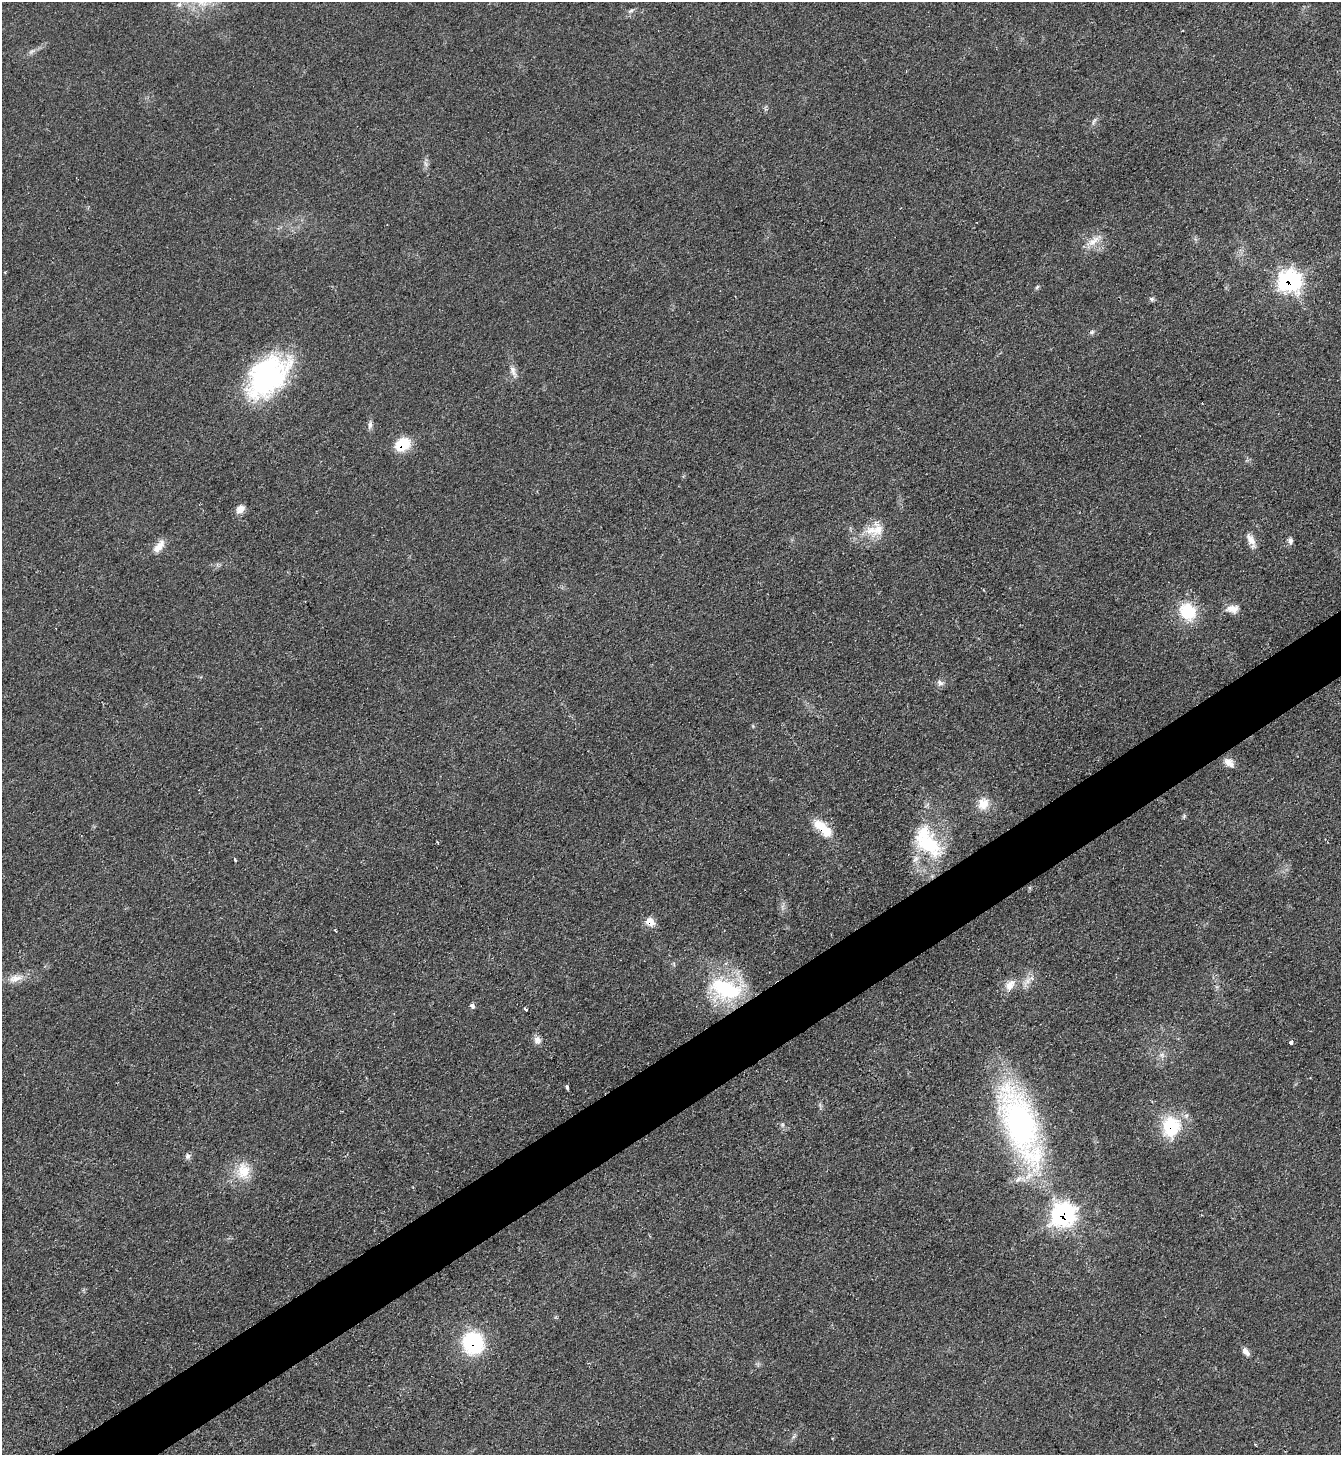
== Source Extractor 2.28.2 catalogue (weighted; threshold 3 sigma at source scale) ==
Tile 7 of 4 x 4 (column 3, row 2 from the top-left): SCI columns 2832-4170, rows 2905-4357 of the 5801 x 5809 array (HDU 1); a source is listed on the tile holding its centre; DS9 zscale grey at full resolution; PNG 1343 x 1457 px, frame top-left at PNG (2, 2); no overlay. Shown black and unused: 4% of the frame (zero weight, under 2 of 3 exposures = <1% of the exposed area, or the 3 px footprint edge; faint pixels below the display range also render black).
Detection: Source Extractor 2.28.2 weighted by HDU 2 'WHT'; one run over the whole footprint, this tile lists its part. Background 0.0505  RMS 0.0069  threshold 0.0312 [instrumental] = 3 sigma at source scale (4.5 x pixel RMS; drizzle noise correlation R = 1.50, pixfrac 1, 0.05/0.05 arcsec/px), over >= 5 px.
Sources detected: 51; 1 cosmic-ray / hot-pixel residue — not listed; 1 inside a brighter listed object's ellipse — not listed separately; the other 49 listed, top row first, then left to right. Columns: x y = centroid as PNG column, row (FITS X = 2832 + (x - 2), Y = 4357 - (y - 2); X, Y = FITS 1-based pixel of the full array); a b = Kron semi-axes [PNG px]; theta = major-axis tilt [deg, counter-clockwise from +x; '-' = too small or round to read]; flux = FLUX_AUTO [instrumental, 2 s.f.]
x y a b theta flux
179 5 9 7 56 3
630 11 9 5 26 1.7
32 51 10 5 44 2.2
1094 121 12 4 63 1.9
426 164 9 4 -71 1.8
1094 241 26 8 34 8.2
1289 280 11 11 - 190
1037 287 7 4 45 1.1
1152 299 6 5 - 1.5
1092 332 8 5 26 1.5
513 371 18 6 -68 4.5
267 377 55 34 47 120
370 425 12 5 81 2.6
403 444 17 13 29 21
240 509 10 8 47 5.6
875 530 29 20 20 18
1251 540 21 8 -65 6
1290 541 9 6 89 2.6
159 546 20 9 52 7.1
983 590 4 3 - 0.6
1232 609 17 10 -3 6.7
1188 612 22 19 -52 28
940 683 9 8 - 2.9
1229 763 15 8 -45 5.6
983 803 15 13 64 11
1184 816 7 4 58 1
823 828 27 10 -44 20
437 842 4 2 - 0.74
927 842 43 23 -54 50
235 859 4 2 - 1.8
650 922 8 7 - 9.9
16 978 22 10 14 8.5
1028 981 16 8 54 5.8
1010 985 15 10 54 7.3
725 989 46 27 -12 61
472 1006 8 6 -50 1.8
526 1009 4 3 - 3.2
537 1040 11 9 -77 3.9
1291 1042 3 3 - 16
1162 1055 8 8 - 2.9
567 1087 4 3 - 3.4
1020 1124 92 34 -70 210
782 1125 6 4 47 1.1
1171 1126 26 22 80 35
187 1156 8 7 - 2.2
243 1171 24 19 -87 17
1063 1215 12 11 - 200
473 1343 23 21 -66 56
1246 1352 11 6 -51 3.6
Overlapping masked pixels (flux is a lower limit): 7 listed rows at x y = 1289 280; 403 444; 823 828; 650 922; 1171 1126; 1063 1215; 473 1343